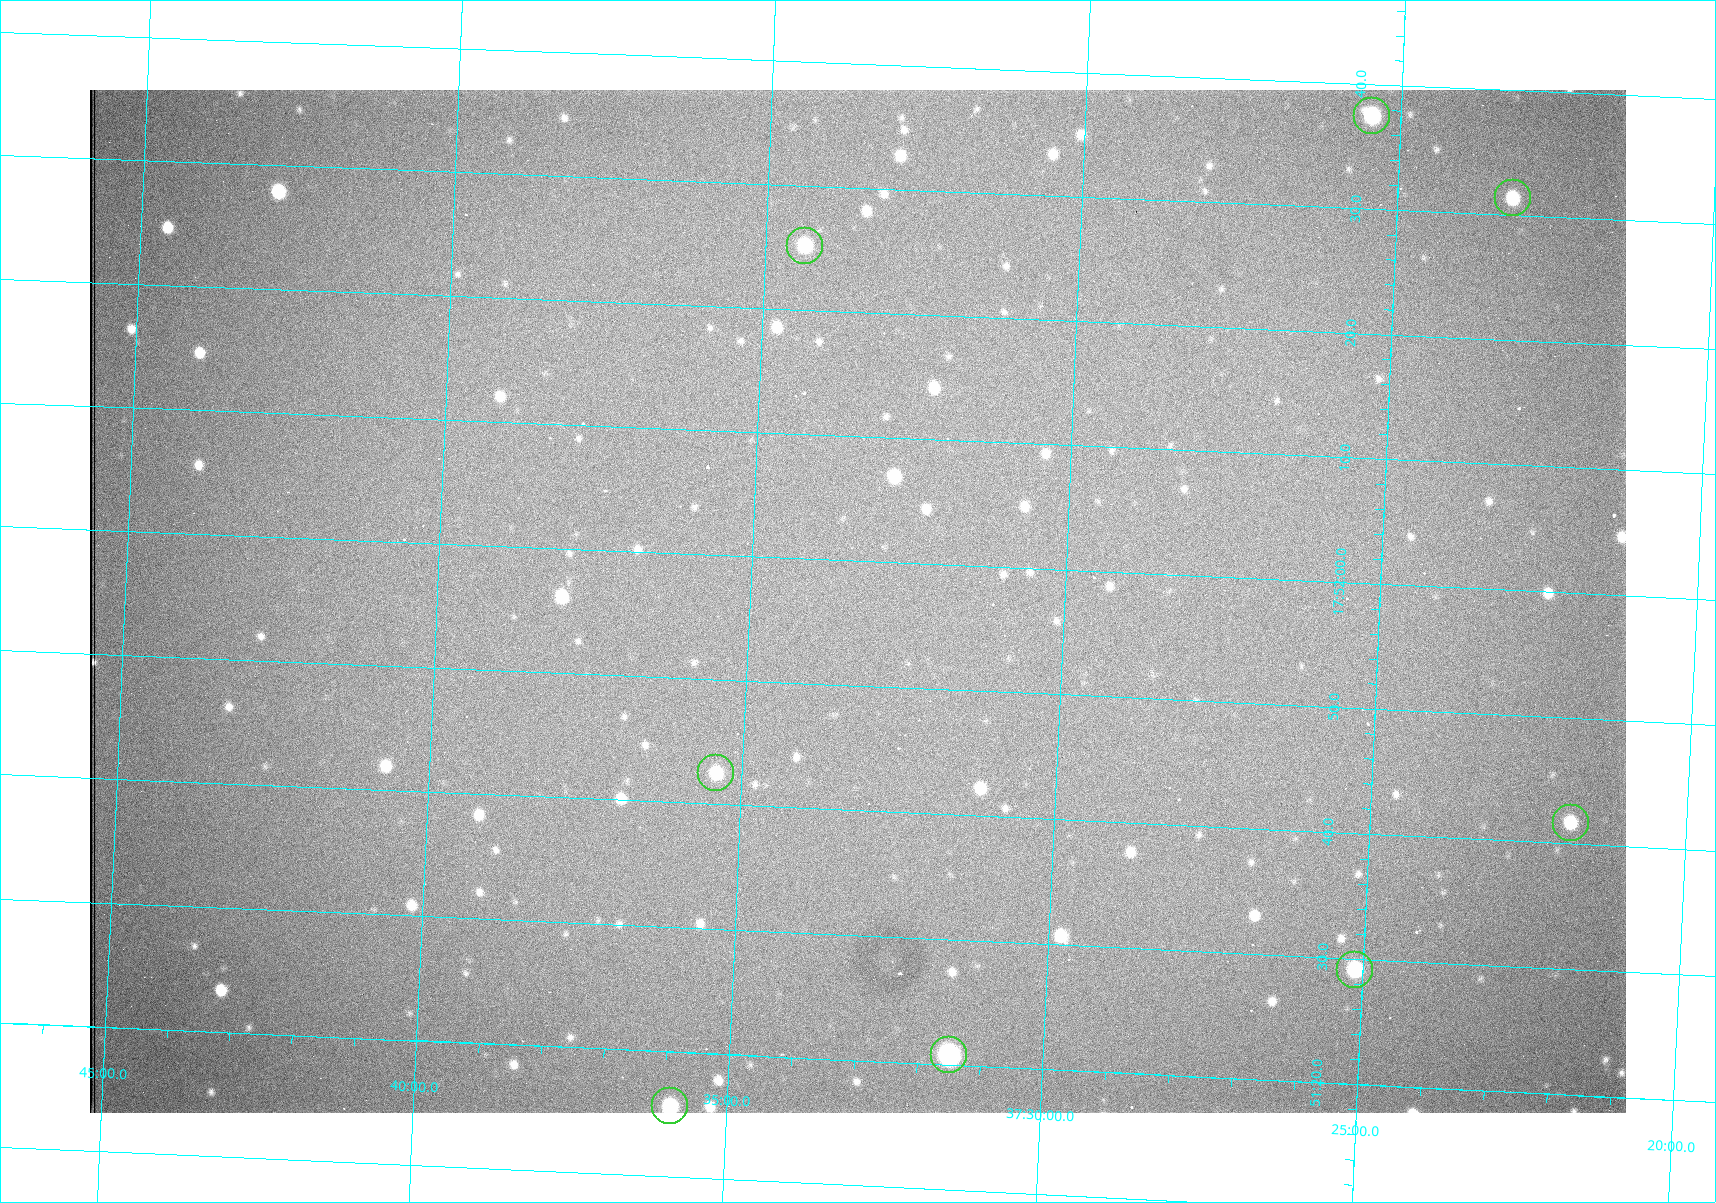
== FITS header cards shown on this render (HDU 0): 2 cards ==
NAXIS1  =                 1536 /fastest changing axis
NAXIS2  =                 1023 /next to fastest changing axis

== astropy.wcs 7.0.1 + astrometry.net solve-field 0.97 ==
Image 1536 x 1023 px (HDU 0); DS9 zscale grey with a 90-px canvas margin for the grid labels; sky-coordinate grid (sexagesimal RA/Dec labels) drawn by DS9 from the SOLVED WCS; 8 Tycho-2 reference stars matched to detected sources circled (green)
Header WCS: RA---TAN/DEC--TAN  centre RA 17:51:57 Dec +37:33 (267.99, +37.55 deg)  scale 0.958 arcsec/px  FOV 24.5' x 16.3'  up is +87 deg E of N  parity flipped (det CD > 0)
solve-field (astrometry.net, Tycho-2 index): VERIFIED the header's WCS against the Tycho-2 star catalogue (8 matches, 0 conflicts) and refined it, rather than solving blind
Solved WCS: RA---TAN-SIP/DEC--TAN-SIP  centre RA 17:51:57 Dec +37:33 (267.99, +37.55 deg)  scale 0.956 arcsec/px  FOV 24.5' x 16.3'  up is +87 deg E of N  parity flipped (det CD > 0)
The solver's refit moves the header's centre by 0.73 arcsec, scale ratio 0.998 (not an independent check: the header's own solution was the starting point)
Tycho-2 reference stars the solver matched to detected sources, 8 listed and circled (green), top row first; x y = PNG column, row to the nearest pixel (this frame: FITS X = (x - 90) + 1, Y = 1023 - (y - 90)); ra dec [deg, ICRS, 3 dp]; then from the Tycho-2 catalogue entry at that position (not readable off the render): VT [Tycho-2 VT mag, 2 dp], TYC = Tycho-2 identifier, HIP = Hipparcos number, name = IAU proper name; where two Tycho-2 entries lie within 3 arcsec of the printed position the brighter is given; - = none
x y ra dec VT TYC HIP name
1372 116 268.156 +37.424 11.25 2620-712-1 - -
1513 198 268.131 +37.386 12.62 2620-526-1 - -
805 246 268.105 +37.573 11.82 3089-995-1 - -
716 773 267.927 +37.590 11.84 3089-1137-1 - -
1571 823 267.924 +37.364 11.94 2620-391-1 - -
1355 970 267.871 +37.419 11.35 2620-812-1 - -
949 1055 267.836 +37.525 9.96 3089-889-1 - -
670 1106 267.815 +37.598 11.54 3089-1081-1 - -